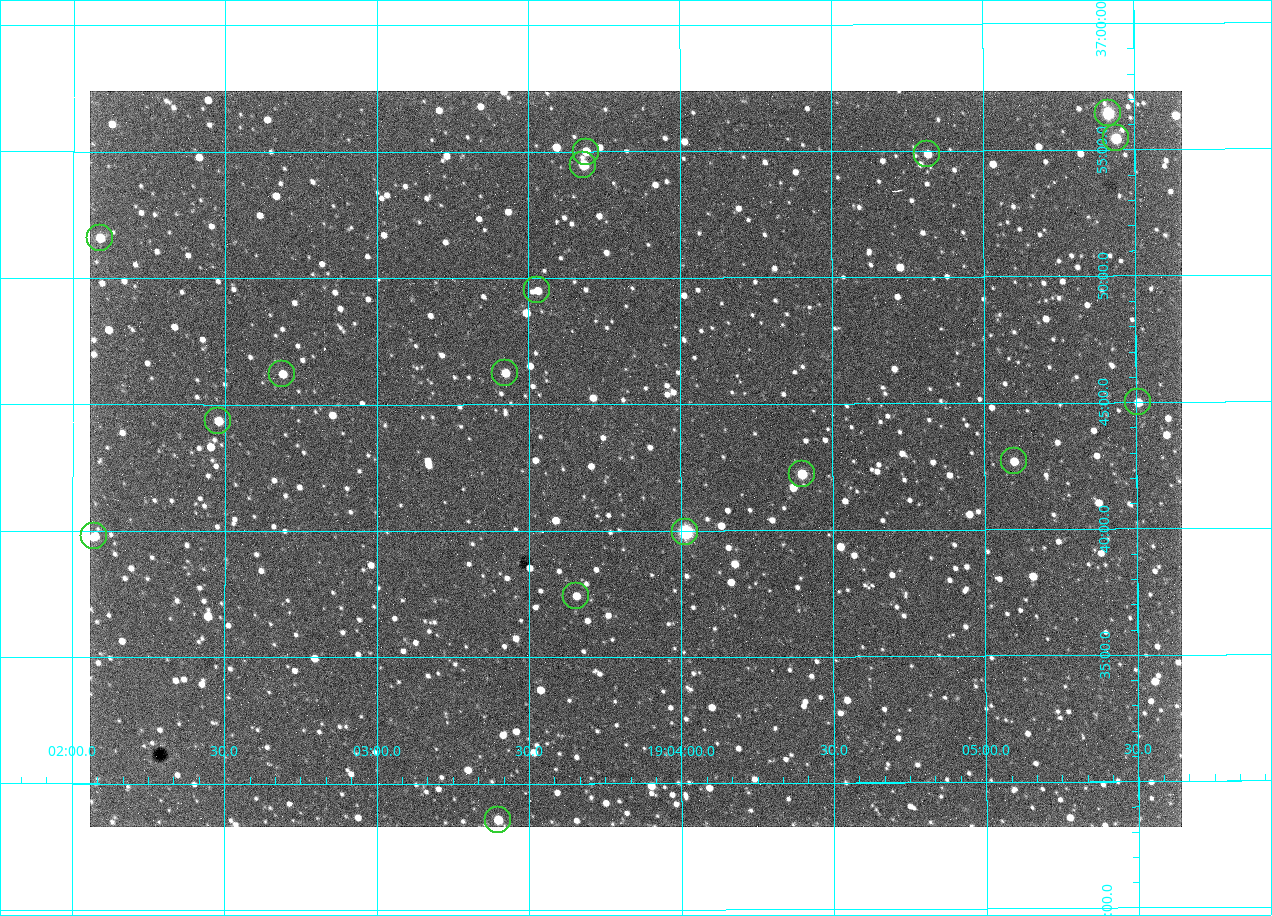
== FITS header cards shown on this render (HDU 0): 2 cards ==
NAXIS1  =                 1092 /fastest changing axis
NAXIS2  =                  736 /next to fastest changing axis

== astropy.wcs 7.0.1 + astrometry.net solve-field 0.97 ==
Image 1092 x 736 px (HDU 0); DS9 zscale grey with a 90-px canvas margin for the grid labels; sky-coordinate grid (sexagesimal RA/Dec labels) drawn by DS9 from the SOLVED WCS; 17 Tycho-2 reference stars matched to detected sources circled (green)
Header WCS: none
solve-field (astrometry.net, Tycho-2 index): SOLVED blind (the file carries no WCS)
Solved WCS: RA---TAN-SIP/DEC--TAN-SIP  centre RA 19:03:51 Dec +36:43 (285.96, +36.71 deg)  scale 2.37 arcsec/px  FOV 43.2' x 29.1'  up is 0 deg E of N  parity flipped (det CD > 0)
(file carries no celestial WCS; the grid is the blind solution)
Tycho-2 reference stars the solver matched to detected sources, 17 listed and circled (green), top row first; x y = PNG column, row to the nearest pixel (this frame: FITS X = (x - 90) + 1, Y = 736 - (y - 91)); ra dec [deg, ICRS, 3 dp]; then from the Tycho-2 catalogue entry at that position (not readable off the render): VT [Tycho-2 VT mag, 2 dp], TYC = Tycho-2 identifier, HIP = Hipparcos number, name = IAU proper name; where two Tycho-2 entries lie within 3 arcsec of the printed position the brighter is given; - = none
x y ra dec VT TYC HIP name
1108 113 286.353 +36.941 8.32 2652-644-1 93748 -
1116 138 286.360 +36.924 9.83 2652-14-1 - -
586 152 285.922 +36.917 10.48 2652-1249-1 - -
927 154 286.204 +36.915 10.94 2652-350-1 - -
583 165 285.920 +36.908 9.57 2652-218-1 - -
100 238 285.522 +36.860 10.88 2651-1921-1 - -
537 290 285.882 +36.825 10.95 2652-329-1 - -
505 373 285.856 +36.771 11.11 2652-1253-1 - -
282 374 285.672 +36.770 11.14 2651-2527-1 - -
1138 402 286.377 +36.750 10.72 2652-110-1 - -
218 421 285.620 +36.739 11.03 2651-1906-1 - -
1014 461 286.274 +36.711 10.88 2652-1070-1 - -
802 474 286.100 +36.704 10.14 2652-1649-1 - -
685 532 286.004 +36.666 8.52 2652-1368-1 - -
94 536 285.518 +36.663 10.71 2651-2245-1 - -
576 596 285.914 +36.624 11.11 2652-845-1 - -
498 820 285.849 +36.476 10.21 2652-1424-1 - -